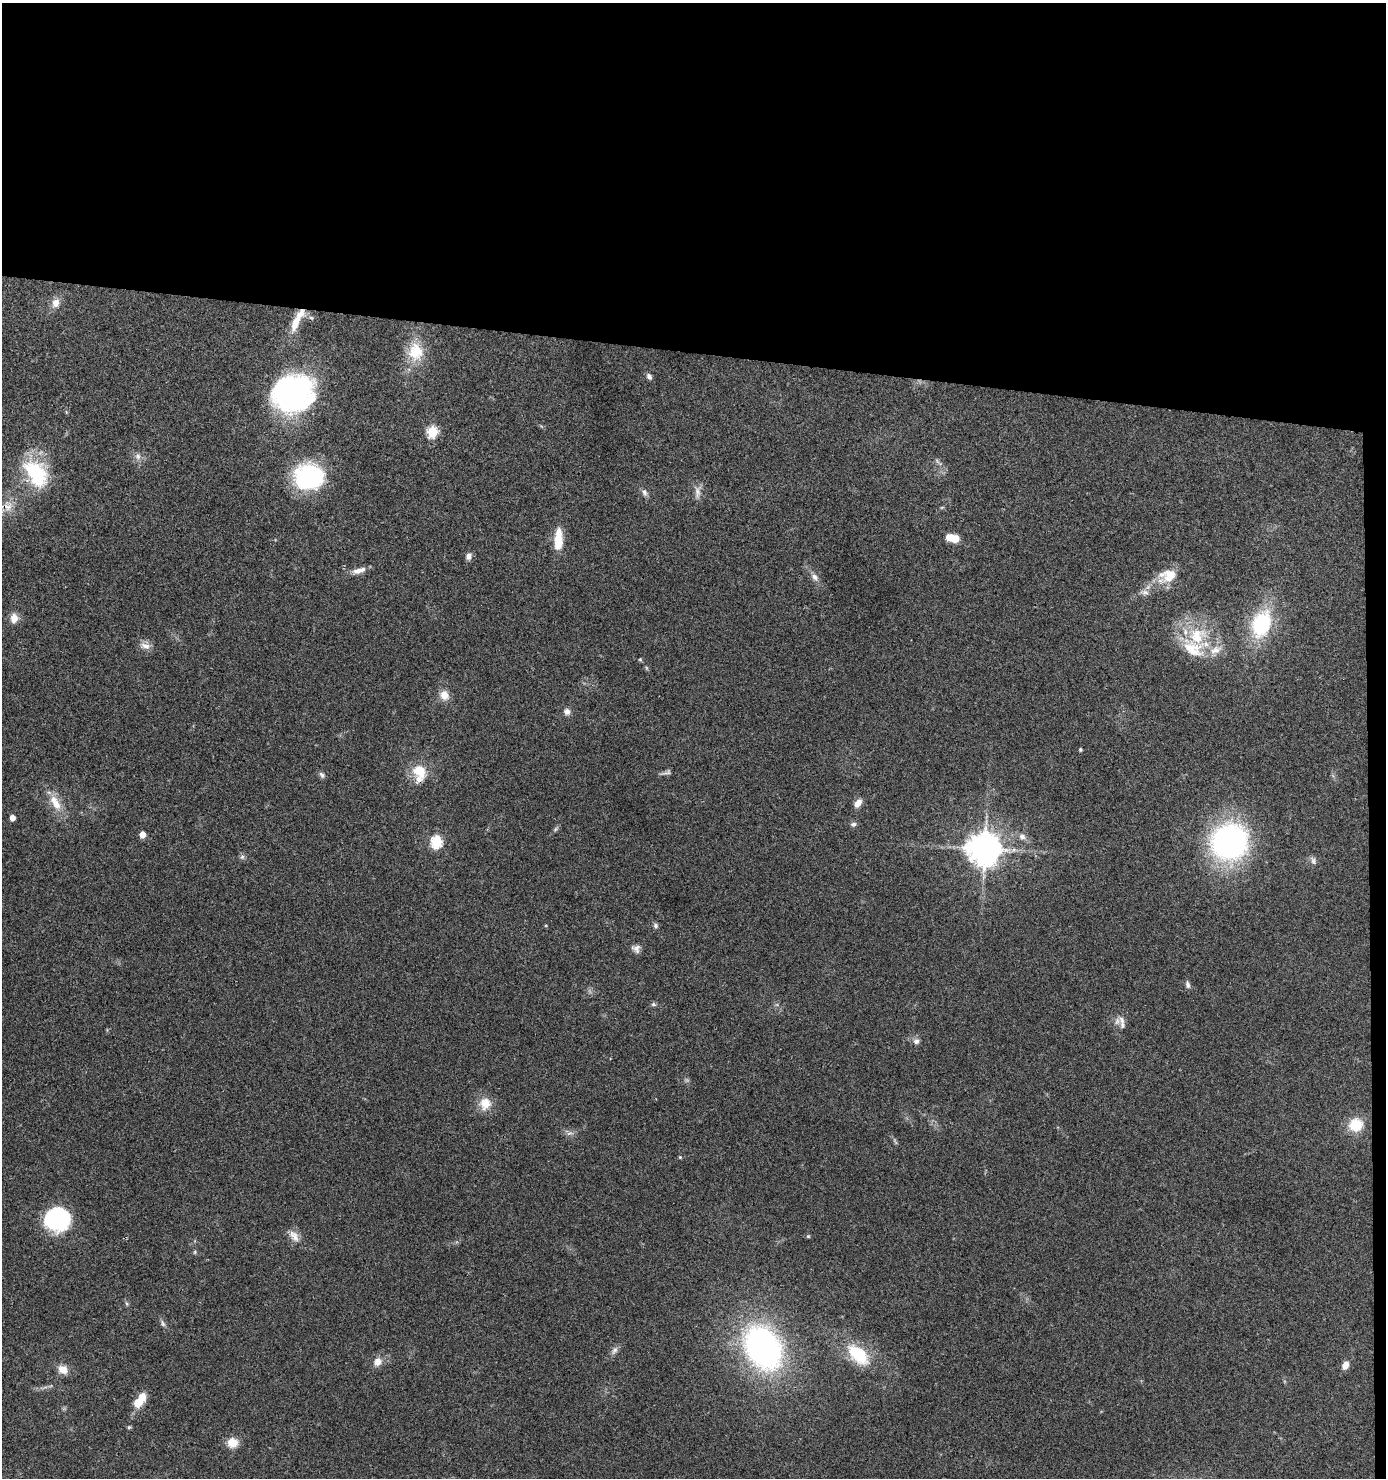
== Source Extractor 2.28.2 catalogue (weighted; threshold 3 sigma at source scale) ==
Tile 3 of 3 x 3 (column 3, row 1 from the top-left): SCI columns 2871-4254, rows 2952-4427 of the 4448 x 4427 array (HDU 1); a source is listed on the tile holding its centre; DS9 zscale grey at full resolution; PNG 1388 x 1480 px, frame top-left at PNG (2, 3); no overlay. Shown black and unused: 25% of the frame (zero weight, under 3 of 4 exposures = <1% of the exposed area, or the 3 px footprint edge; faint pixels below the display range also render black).
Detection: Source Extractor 2.28.2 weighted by HDU 2 'WHT'; one run over the whole footprint, this tile lists its part. Background 0.078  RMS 0.0058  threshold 0.0262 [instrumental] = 3 sigma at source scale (4.5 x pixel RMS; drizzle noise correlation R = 1.50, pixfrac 1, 0.05/0.05 arcsec/px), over >= 5 px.
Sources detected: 82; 1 too faint to see at this stretch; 3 inside a brighter object's white glare — not listed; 8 inside a brighter listed object's ellipse — not listed separately; the other 70 listed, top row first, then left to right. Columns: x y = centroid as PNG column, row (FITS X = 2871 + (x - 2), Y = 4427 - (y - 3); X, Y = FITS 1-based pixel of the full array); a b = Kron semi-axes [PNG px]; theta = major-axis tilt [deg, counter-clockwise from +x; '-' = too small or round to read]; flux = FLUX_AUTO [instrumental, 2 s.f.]
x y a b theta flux
55 303 12 9 71 5.2
296 322 27 10 70 9.6
416 352 25 20 -86 18
649 376 8 6 -58 1.8
296 397 43 24 42 110
432 432 6 6 - 46
138 456 10 8 -85 3
938 462 16 4 -42 2
36 473 37 23 -56 41
309 477 24 20 10 82
644 492 11 7 -68 2.3
697 492 20 8 87 3.9
7 506 18 15 3 8.2
942 507 6 3 19 0.64
952 538 15 8 -12 8.7
558 539 24 9 89 14
469 556 8 6 66 2.8
359 570 18 7 16 5
1169 576 27 17 33 13
815 577 11 7 -45 3
1145 592 13 7 -12 2.7
14 618 12 9 86 5.3
1262 624 28 20 71 46
1197 636 28 24 27 29
145 646 14 8 -16 4
640 659 5 5 - 0.67
647 668 6 4 -70 0.77
444 695 11 10 - 6.2
567 712 8 8 - 2.7
1080 750 4 4 - 0.74
419 771 19 15 -41 14
666 772 17 5 19 1.8
322 775 9 6 -56 1.7
55 803 24 11 -59 11
858 803 10 6 50 4.6
12 818 5 4 - 5.1
853 824 8 6 13 1.6
555 829 8 5 38 1.2
142 834 5 5 - 8.1
1022 836 9 8 - 3.2
436 842 6 6 - 63
1229 842 29 28 - 170
984 848 10 9 - 1300
242 857 7 6 - 1.4
1313 860 12 6 -79 2
656 926 7 6 - 1.4
636 948 10 9 - 2.9
1187 985 10 6 -76 1.8
653 1004 7 5 -1 1.2
1117 1021 10 8 67 2.9
916 1041 8 7 - 2.4
485 1104 16 14 73 9.4
1356 1125 17 16 - 13
570 1133 10 6 10 2.1
680 1157 5 4 - 0.59
57 1219 25 22 -1 56
294 1236 19 11 -52 5.4
808 1236 5 4 - 0.68
195 1252 5 5 - 0.83
126 1303 7 3 -71 0.93
163 1323 10 5 -72 1.7
763 1348 38 27 -59 200
614 1350 12 7 62 2.6
858 1354 31 17 -42 27
377 1362 11 9 51 4.9
1345 1365 8 6 70 5.3
63 1369 11 9 -35 6.2
138 1402 14 12 74 8.3
129 1427 5 5 - 0.77
233 1443 13 12 - 7.5
Overlapping masked pixels (flux is a lower limit): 1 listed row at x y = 7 506